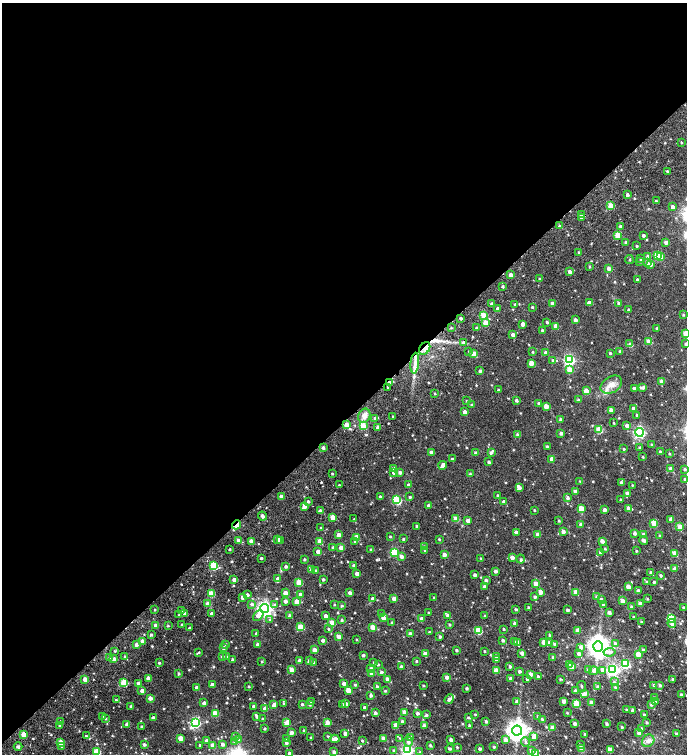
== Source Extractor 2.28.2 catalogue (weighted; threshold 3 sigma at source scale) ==
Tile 2 of 4 x 4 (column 2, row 1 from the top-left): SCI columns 1769-3138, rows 4692-6195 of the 6336 x 6368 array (HDU 1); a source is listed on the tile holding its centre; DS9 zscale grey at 2 x 2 block average (1 PNG px = mean of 2 x 2 image px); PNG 689 x 756 px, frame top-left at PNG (2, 3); each listed source drawn as its Kron ellipse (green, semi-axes under 4 px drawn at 4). Shown black and unused: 56% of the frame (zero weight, under 4 of 7 exposures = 11% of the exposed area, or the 3 px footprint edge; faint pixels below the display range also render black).
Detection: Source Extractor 2.28.2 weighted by HDU 2 'WHT'; one run over the whole footprint, this tile lists its part. Background 0.0182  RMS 0.0058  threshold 0.0236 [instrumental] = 3 sigma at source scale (4.09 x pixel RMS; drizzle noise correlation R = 1.36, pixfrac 0.8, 0.0396/0.0396 arcsec/px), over >= 5 px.
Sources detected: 689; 1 inside a brighter object's white glare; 3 cosmic-ray / hot-pixel residue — neither listed nor drawn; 1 coinciding with a brighter row at this scale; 10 inside a brighter listed object's ellipse — not listed separately; of the other 674, all 500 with FLUX_AUTO >= 0.926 (the completeness limit of this list) listed and drawn (174 fainter detections not listed), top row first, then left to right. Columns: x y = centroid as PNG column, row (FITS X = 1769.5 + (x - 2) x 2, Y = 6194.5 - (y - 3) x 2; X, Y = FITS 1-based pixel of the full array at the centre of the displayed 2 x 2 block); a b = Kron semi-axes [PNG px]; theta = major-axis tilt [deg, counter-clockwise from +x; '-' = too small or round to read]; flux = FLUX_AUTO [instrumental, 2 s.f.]
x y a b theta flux
681 142 2 2 - 1.2
667 171 2 2 - 1.5
627 195 2 2 - 3.3
656 201 2 2 - 1.6
611 206 3 3 - 25
673 207 3 3 - 3.8
582 215 3 3 - 4.8
581 218 3 3 - 1.2
560 226 2 2 - 2
620 226 3 2 - 2.1
617 235 3 3 - 17
643 235 2 2 - 2.8
626 242 3 2 - 1.6
666 242 3 3 - 4.2
637 246 2 2 - 1.5
579 252 2 2 - 1.7
648 256 3 3 - 3.3
657 256 3 3 - 31
660 256 3 3 - 9.1
629 259 4 2 - 1
641 259 2 2 - 1.7
640 261 3 2 - 1.2
647 263 4 3 - 1.7
651 264 3 3 - 5.9
590 267 2 2 - 1
609 268 3 2 - 5.9
570 272 2 2 - 5.4
511 275 2 2 - 6.1
539 279 2 2 - 1.1
637 280 2 2 - 2.1
502 286 3 2 - 1.7
589 303 3 3 - 6.6
619 303 3 3 - 2.9
492 304 3 2 - 3.1
515 304 2 2 - 1.6
552 304 2 2 - 4.4
532 307 2 2 - 1.6
498 309 3 2 - 5.9
629 310 2 2 - 1.9
484 315 3 3 - 25
683 315 3 2 - 1.1
461 318 3 2 - 2.4
575 320 2 2 - 3.8
547 322 2 2 - 1.7
486 323 3 3 - 17
523 324 3 2 - 8.4
556 326 3 3 - 12
451 328 2 2 - 0.94
477 328 2 2 - 2.1
657 328 2 2 - 1.6
542 330 3 2 - 2
686 333 3 3 - 17
513 335 2 2 - 5.1
463 342 3 3 - 2.3
649 342 3 3 - 20
630 344 4 3 - 1.7
685 344 2 2 - 1.6
425 348 7 5 56 6.3
469 351 3 3 - 1.1
620 351 2 2 - 1.2
532 352 2 2 - 1.1
545 353 2 2 - 5
610 353 3 2 - 1.6
474 354 3 3 - 23
553 360 3 3 - 2.1
569 360 4 4 - 140
415 363 10 3 84 5.3
531 363 3 3 - 13
569 370 3 3 - 15
480 371 2 2 - 2.3
389 382 2 2 - 2.1
662 382 3 3 - 9.2
611 385 11 8 32 9.5
387 387 2 2 - 0.99
634 388 3 2 - 3.2
643 388 4 3 - 2.6
498 390 2 2 - 1.6
586 391 3 3 - 15
435 393 2 2 - 1.1
516 400 3 2 - 2.5
578 400 3 2 - 1.3
466 401 3 3 - 1
539 403 3 3 - 2.3
472 404 2 2 - 1
546 406 3 3 - 13
633 408 3 2 - 4.4
611 410 3 3 - 8.6
465 412 2 2 - 6.5
637 415 3 2 - 1.3
364 416 7 6 - 6.7
393 417 2 2 - 0.98
375 418 3 2 - 1.4
560 419 2 2 - 1.8
614 423 3 2 - 0.97
346 425 3 3 - 16
363 426 3 3 - 29
627 426 3 2 - 5.4
378 427 3 2 - 6.5
599 429 3 3 - 34
639 432 4 4 - 170
561 433 2 2 - 3.4
517 434 4 3 - 1.5
652 445 3 3 - 1.4
547 447 2 2 - 2.7
323 448 3 2 - 2.4
640 448 2 2 - 1.6
624 449 2 2 - 1
431 452 3 2 - 8.1
475 452 3 2 - 1.8
660 452 3 2 - 2.5
491 453 3 3 - 2
670 454 3 2 - 0.98
643 457 2 2 - 1.1
452 459 3 2 - 1.7
552 459 3 3 - 8.5
489 462 2 2 - 2.3
443 465 4 3 - 6.3
394 468 3 3 - 3.3
671 469 3 3 - 6.2
685 469 3 2 - 2
394 472 3 2 - 6.7
400 472 3 3 - 3.2
332 474 2 2 - 1.3
470 474 3 3 - 1.6
685 479 2 2 - 2.7
580 481 3 3 - 1
621 482 3 3 - 2.2
339 485 2 2 - 0.93
408 485 3 3 - 1.8
632 485 3 2 - 0.95
519 488 3 3 - 3.8
575 491 2 2 - 5.4
627 493 3 2 - 5.3
497 495 2 2 - 0.93
281 497 3 2 - 9.1
380 497 2 2 - 2.7
410 497 2 2 - 1.9
568 498 3 3 - 2.5
397 500 3 3 - 54
621 500 2 2 - 2.6
308 501 2 2 - 2
504 502 2 2 - 3.9
428 505 2 2 - 2.4
304 506 4 3 - 7.9
581 508 3 3 - 17
628 508 3 2 - 6.5
534 510 2 2 - 1
604 510 3 3 - 4.2
320 511 2 2 - 4.9
262 516 4 3 - 4.4
332 517 3 3 - 14
354 519 2 2 - 0.98
456 519 3 3 - 20
671 519 3 3 - 8.1
468 520 3 3 - 5.5
559 521 2 2 - 1.2
654 523 3 3 - 24
581 524 3 3 - 2.9
236 525 4 3 - 13
417 526 2 2 - 1.6
680 527 3 3 - 14
321 528 2 2 - 1.3
563 531 3 3 - 4.6
516 532 2 2 - 5.4
635 533 3 2 - 3.5
538 534 3 3 - 8.7
643 534 3 3 - 3.5
338 535 3 3 - 11
660 536 3 3 - 1.6
356 537 3 3 - 20
390 537 2 2 - 1.2
278 539 3 3 - 7.8
403 539 2 2 - 1.3
439 539 2 2 - 1.2
239 540 3 3 - 4
644 540 4 3 - 3.5
251 541 3 3 - 6.9
280 541 2 2 - 1
320 541 3 3 - 15
355 541 3 3 - 1
602 541 4 2 - 6.2
332 547 3 2 - 1.3
424 547 3 3 - 1.6
341 548 3 3 - 9.6
230 549 2 2 - 1.1
371 549 3 3 - 1.3
605 549 3 3 - 0.99
425 550 3 3 - 1.1
318 551 3 2 - 8
636 551 2 2 - 1
394 552 3 3 - 66
600 552 2 2 - 1.8
675 554 3 3 - 19
444 555 3 3 - 7
401 556 3 3 - 4.4
512 557 3 3 - 5.9
261 558 2 2 - 1.9
481 558 2 2 - 1.1
304 559 2 2 - 1.5
521 559 4 3 - 1.5
214 566 3 3 - 49
286 566 3 3 - 2.5
354 566 3 2 - 2.8
675 569 3 2 - 6.9
311 570 3 3 - 6.3
316 571 2 2 - 2.5
495 571 3 2 - 3.5
651 573 4 2 - 2.9
357 574 3 2 - 6.1
475 575 2 2 - 3.6
661 575 2 2 - 2
278 579 3 3 - 5.6
323 579 2 2 - 2.1
234 580 3 3 - 4.8
486 580 3 2 - 2.5
299 582 3 3 - 26
646 582 3 2 - 1.7
654 582 2 2 - 1.6
536 584 3 2 - 7.9
484 587 2 2 - 4.4
628 587 3 3 - 10
638 591 3 3 - 2.8
540 592 3 3 - 9.7
576 592 3 3 - 13
211 593 3 3 - 21
285 593 3 3 - 9.9
350 593 2 2 - 4.1
300 594 2 2 - 4.8
247 595 3 2 - 2.5
596 596 3 3 - 1.6
242 597 3 3 - 4.7
535 597 3 3 - 2
434 598 2 2 - 1.2
373 599 3 2 - 5.1
394 599 3 3 - 9.8
601 599 3 3 - 1.9
647 599 3 2 - 1.1
285 601 2 2 - 4.3
296 601 3 3 - 11
622 601 3 3 - 11
640 603 2 2 - 4.9
208 604 3 3 - 15
252 604 3 3 - 2.9
275 605 4 3 - 2.4
334 605 2 2 - 1.1
342 605 3 3 - 1.3
603 605 3 3 - 1.3
528 607 3 2 - 0.98
632 607 2 2 - 2.8
683 607 2 2 - 1.2
264 609 4 4 - 360
516 609 2 2 - 1.7
155 610 2 2 - 1
181 610 2 2 - 1.1
567 610 2 2 - 2.6
609 612 3 2 - 3.7
185 613 3 2 - 3.3
429 613 2 2 - 1.3
212 614 2 2 - 6
382 614 3 3 - 1.4
179 615 3 2 - 0.94
258 615 6 4 44 8.5
448 615 3 3 - 3.6
290 616 2 2 - 3.2
325 616 2 2 - 4.8
485 616 2 2 - 1.3
634 617 2 2 - 2.2
383 618 3 3 - 12
421 618 3 3 - 3.9
671 618 3 3 - 55
270 620 3 3 - 1.5
342 620 3 2 - 1.8
392 622 2 2 - 1.5
641 622 2 2 - 1.1
332 623 3 3 - 19
515 623 3 2 - 4
672 624 4 4 - 3.5
182 625 2 2 - 2
449 625 3 2 - 1.4
156 626 3 3 - 6.8
168 626 2 2 - 1.3
190 627 2 2 - 1
300 627 3 3 - 19
373 627 3 3 - 17
329 629 2 2 - 1.3
504 629 2 2 - 1.3
478 630 3 3 - 30
578 630 3 3 - 7.5
429 632 2 2 - 1.1
256 633 2 2 - 1.1
151 634 3 2 - 1.7
410 634 2 2 - 4.9
550 635 3 3 - 1.6
339 637 3 3 - 5
440 637 3 2 - 1.7
323 640 2 2 - 4.7
356 640 2 2 - 1
503 640 2 2 - 2.9
142 641 3 2 - 5.5
514 641 3 2 - 1.2
518 642 3 3 - 5.8
543 642 3 3 - 8.1
549 643 3 3 - 5.8
225 644 3 2 - 0.97
257 644 2 2 - 3.7
555 644 3 3 - 2.1
615 644 3 3 - 2.6
136 645 3 3 - 4
598 646 5 5 - 900
581 647 3 3 - 3.4
223 648 3 3 - 2.7
314 650 3 3 - 8.6
456 650 2 2 - 1.6
643 650 3 3 - 1.9
114 651 3 3 - 1.1
484 651 2 2 - 1
199 652 3 3 - 1.2
609 652 6 4 7 3.4
522 653 2 2 - 5.4
579 653 3 3 - 4.7
425 654 4 3 - 8.2
638 654 3 3 - 14
363 655 2 2 - 2.7
125 656 3 2 - 1.1
222 656 3 3 - 1.6
226 656 3 3 - 1.5
496 656 3 2 - 3.3
110 658 3 3 - 4
553 658 2 2 - 2.7
114 659 3 3 - 4.9
496 659 3 3 - 2.6
233 660 3 2 - 3.4
299 660 2 2 - 3
262 661 3 3 - 1.1
309 661 3 3 - 3.3
417 661 2 2 - 1.3
313 662 3 2 - 1.7
159 663 2 2 - 1.5
374 663 3 3 - 1.7
378 664 3 3 - 1.3
569 664 3 3 - 1.3
626 664 4 3 - 61
510 666 3 2 - 2.1
572 666 3 3 - 9
402 667 3 2 - 5
371 668 3 3 - 2.8
291 670 3 3 - 8.6
496 670 3 3 - 15
589 670 3 3 - 3.7
603 670 3 3 - 7.3
613 670 4 4 - 190
519 671 3 3 - 2.6
594 671 4 4 - 2.8
381 672 2 2 - 2.6
179 674 3 2 - 1.5
371 674 3 3 - 6.5
530 674 3 2 - 6.8
538 676 2 2 - 1.6
447 677 3 3 - 4.3
148 678 3 3 - 8.7
85 679 3 2 - 12
387 679 3 3 - 5.2
511 679 2 2 - 6.7
527 679 2 2 - 1.5
560 679 3 3 - 1
673 679 3 3 - 1.5
124 682 3 3 - 32
614 682 3 3 - 1.3
138 683 3 2 - 3
344 683 3 3 - 5.2
212 685 2 2 - 5.8
355 685 2 2 - 1.5
654 685 2 2 - 1.7
660 685 3 2 - 2.2
249 686 2 2 - 1.1
377 686 3 2 - 1.7
423 686 2 2 - 1.3
582 686 5 2 - 1.1
597 686 3 2 - 1.7
197 687 3 2 - 6.6
467 688 4 3 - 1.3
616 688 3 2 - 2.2
348 690 3 3 - 13
142 691 3 2 - 6
385 691 3 2 - 1.3
575 691 3 2 - 3.1
584 694 3 3 - 3
681 694 2 2 - 1.7
371 695 3 3 - 2.9
150 698 3 3 - 6.9
655 698 3 3 - 1.2
449 699 5 3 - 3.1
116 700 2 2 - 1.5
564 701 3 3 - 4.4
311 702 3 3 - 1.4
517 702 3 3 - 3
591 702 3 3 - 3.2
655 702 3 3 - 6.4
204 703 3 3 - 3.7
576 703 3 3 - 36
284 704 3 3 - 1.2
302 704 2 2 - 1.8
343 704 3 3 - 1.6
346 704 3 3 - 3.5
274 705 4 3 - 7.2
310 705 3 3 - 1.1
651 705 3 3 - 1.4
131 706 2 2 - 2.4
253 706 2 2 - 2.4
364 707 2 2 - 2.2
265 709 3 3 - 6.9
626 709 2 2 - 0.95
633 710 2 2 - 4.5
404 712 3 3 - 8.6
215 713 3 3 - 24
375 713 2 2 - 3.7
417 713 3 2 - 2.9
567 713 3 2 - 0.96
475 714 2 2 - 1.1
644 714 3 2 - 1
427 715 3 3 - 1.2
102 716 3 2 - 1.1
257 716 4 2 - 3.2
537 716 3 2 - 1.2
105 718 3 3 - 1.5
153 718 2 2 - 3.9
469 718 3 3 - 1.3
262 719 2 2 - 1.2
542 719 3 2 - 1.5
486 721 3 2 - 1.9
60 722 3 2 - 1.1
327 722 3 3 - 8.6
402 722 3 2 - 3.3
647 722 3 3 - 1.2
195 723 4 4 - 140
287 723 3 3 - 16
575 723 2 2 - 4.5
127 724 3 3 - 5.7
606 724 3 2 - 2.1
59 725 2 2 - 1.5
396 725 3 3 - 11
469 725 2 2 - 1.7
424 726 3 3 - 4.7
142 727 2 2 - 1.4
552 727 3 3 - 5.5
622 727 2 2 - 1.7
265 728 2 2 - 1.5
642 728 3 2 - 0.95
304 730 2 2 - 1
517 731 5 5 - 730
291 733 3 3 - 5.4
345 733 3 3 - 4
639 733 3 3 - 3.6
23 734 3 3 - 12
585 734 2 2 - 1.5
677 734 3 2 - 2.1
86 736 3 2 - 1.9
235 736 3 3 - 1.3
328 736 3 3 - 1.2
534 736 4 3 - 7.8
411 737 3 3 - 4.1
180 738 3 3 - 14
311 738 2 2 - 2.1
383 738 3 3 - 8.9
400 738 3 3 - 1.2
239 739 3 3 - 1.3
287 739 3 3 - 1.4
335 739 4 3 - 8.1
206 740 3 2 - 2.9
451 740 2 2 - 4.3
505 740 3 3 - 5.2
362 741 2 2 - 1.3
648 741 7 5 45 4.2
234 742 3 3 - 1.5
408 742 5 4 - 3.1
525 742 4 4 - 2.1
60 743 3 3 - 19
286 743 3 3 - 2.6
144 744 3 2 - 2.8
222 744 3 3 - 4
200 745 2 2 - 1.9
213 745 3 3 - 11
430 745 3 3 - 1.9
581 745 3 3 - 1.4
18 746 4 3 - 2.4
62 747 3 2 - 1.1
457 747 3 2 - 1.1
494 747 3 2 - 1.4
450 749 4 2 - 2
480 749 2 2 - 2.5
581 749 3 3 - 9
394 750 3 3 - 1.3
407 750 4 4 - 210
610 750 3 3 - 15
531 751 4 4 - 2.3
97 752 3 3 - 33
334 752 3 2 - 2.6
420 752 3 3 - 1
289 753 2 2 - 2.2
536 754 3 3 - 15
Overlapping masked pixels (flux is a lower limit): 4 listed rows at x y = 425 348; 389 382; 346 425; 236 525
Isophote crosses this tile's border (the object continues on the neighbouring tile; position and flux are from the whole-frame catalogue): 3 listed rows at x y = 686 333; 407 750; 536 754